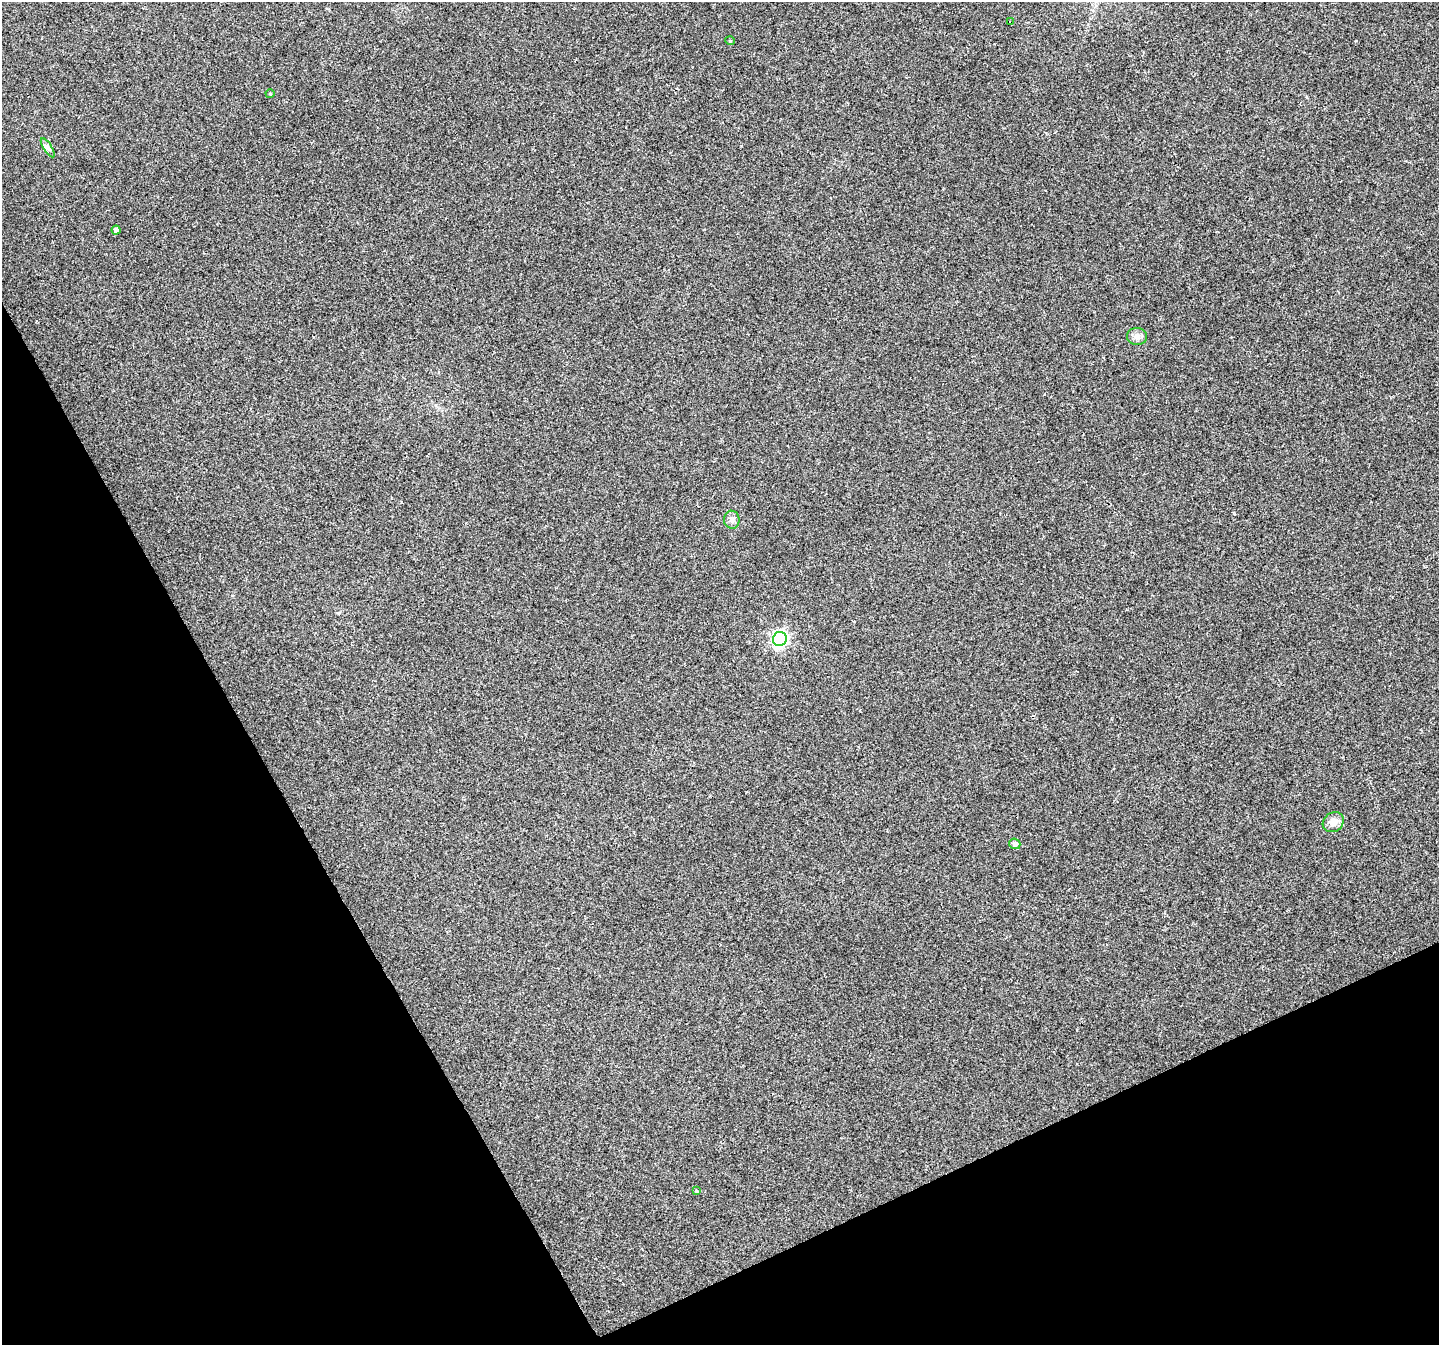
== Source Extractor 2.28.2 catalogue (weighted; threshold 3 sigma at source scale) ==
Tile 14 of 4 x 4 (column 2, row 4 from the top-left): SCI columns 1440-2876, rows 159-1501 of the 5750 x 5629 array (HDU 1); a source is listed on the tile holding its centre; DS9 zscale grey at full resolution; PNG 1441 x 1347 px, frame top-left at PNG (2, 2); each listed source drawn as its Kron ellipse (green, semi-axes under 4 px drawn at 4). Shown black and unused: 25% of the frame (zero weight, under 2 of 3 exposures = <1% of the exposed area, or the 3 px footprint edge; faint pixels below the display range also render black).
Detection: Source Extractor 2.28.2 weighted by HDU 2 'WHT'; one run over the whole footprint, this tile lists its part. Background 0.0804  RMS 0.0076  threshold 0.0341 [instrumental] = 3 sigma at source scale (4.5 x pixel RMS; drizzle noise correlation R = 1.50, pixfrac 1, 0.0396/0.0396 arcsec/px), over >= 5 px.
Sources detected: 11; all 11 listed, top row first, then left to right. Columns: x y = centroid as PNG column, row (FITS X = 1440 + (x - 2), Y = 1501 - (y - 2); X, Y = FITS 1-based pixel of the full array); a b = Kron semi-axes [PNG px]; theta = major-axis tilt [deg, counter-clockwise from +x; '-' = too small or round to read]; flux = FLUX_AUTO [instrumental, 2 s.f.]
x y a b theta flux
1011 22 4 3 - 1.2
730 41 5 3 - 0.59
270 94 4 4 - 0.8
48 148 11 4 -58 2
116 230 4 4 - 2.4
1137 336 10 8 1 3.6
732 520 9 7 -83 2.9
780 639 7 7 - 200
1333 822 11 9 38 5.7
1015 844 6 5 - 3.3
696 1191 4 3 - 0.76
Overlapping masked pixels (flux is a lower limit): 1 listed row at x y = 1011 22
Unlisted compact peaks at least as high as the median listed source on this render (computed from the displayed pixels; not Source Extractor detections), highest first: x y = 1234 514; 741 146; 338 613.